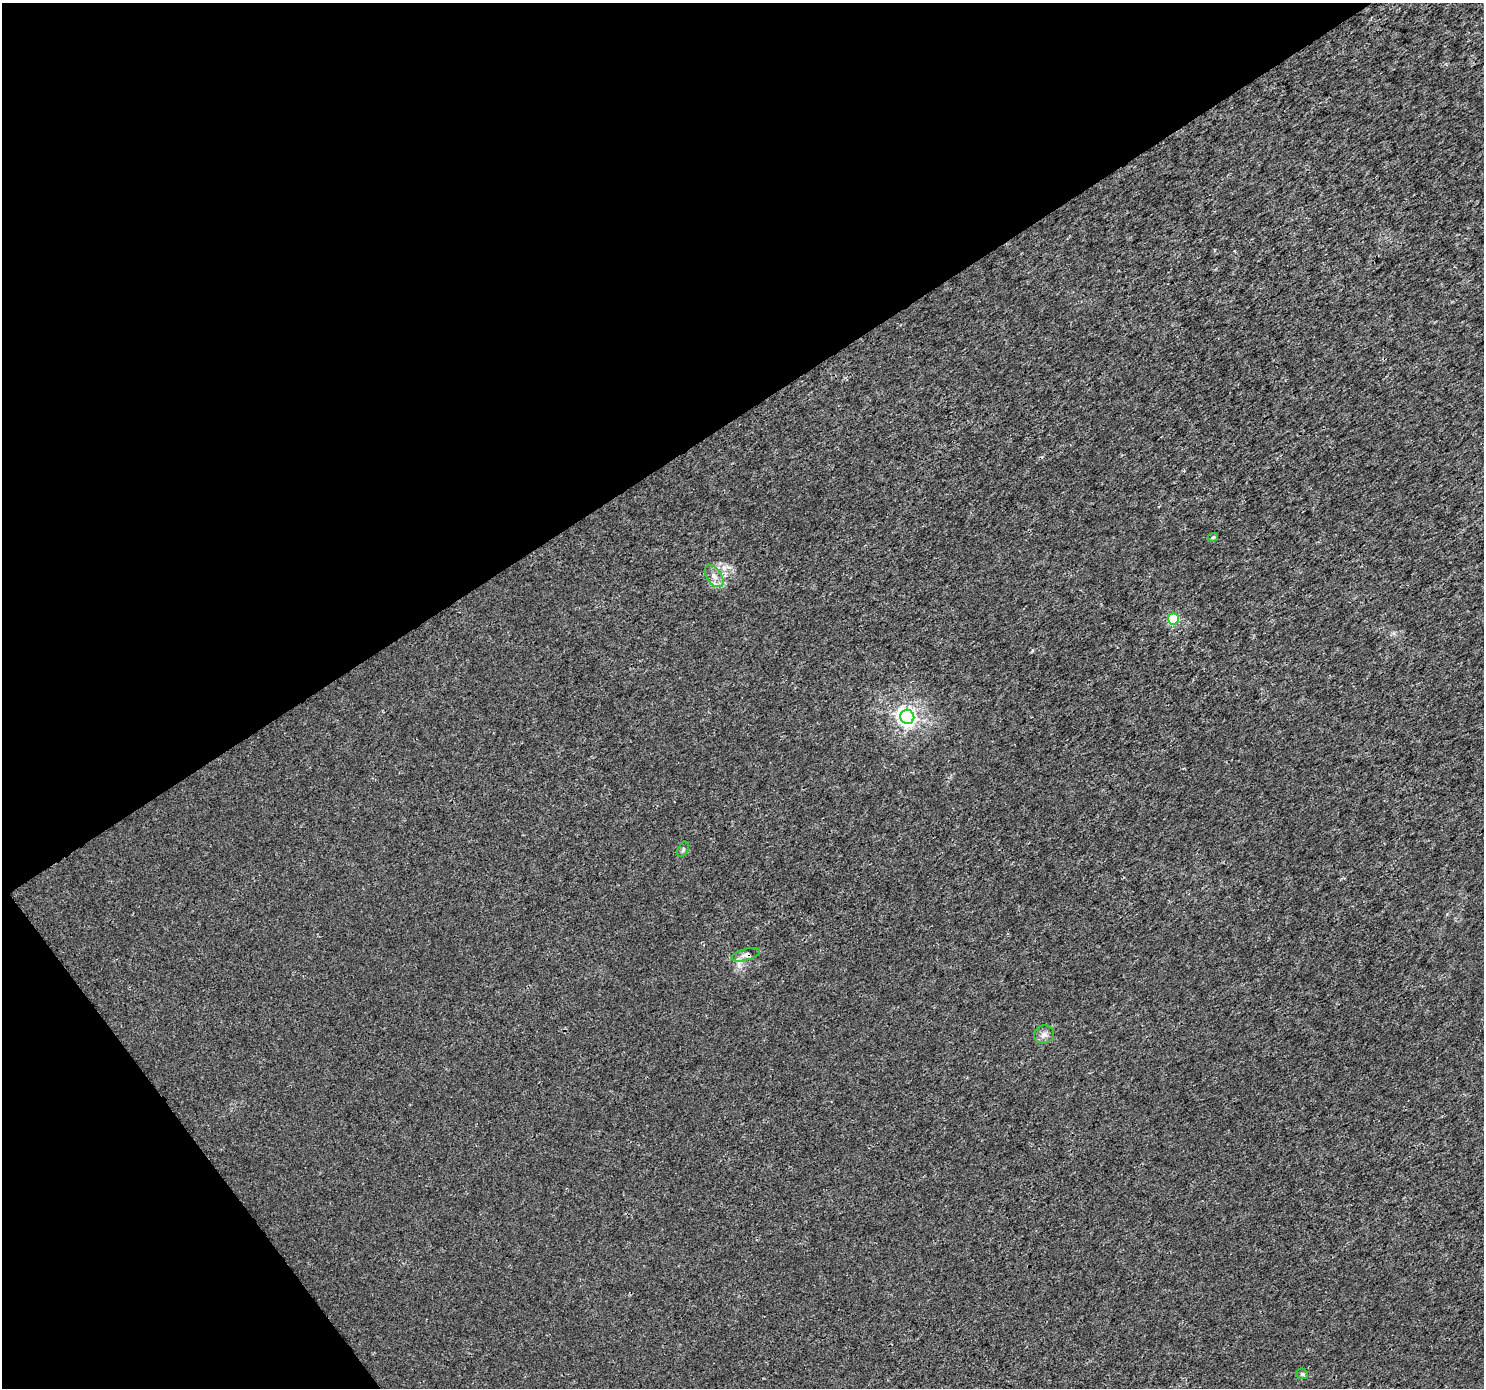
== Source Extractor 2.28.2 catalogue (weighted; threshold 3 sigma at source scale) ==
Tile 5 of 4 x 4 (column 1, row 2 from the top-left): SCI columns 6-1487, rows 2960-4345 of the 5933 x 5856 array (HDU 1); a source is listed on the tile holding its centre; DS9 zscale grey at full resolution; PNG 1486 x 1390 px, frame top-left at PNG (2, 3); each listed source drawn as its Kron ellipse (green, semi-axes under 4 px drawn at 4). Shown black and unused: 35% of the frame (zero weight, under 3 of 4 exposures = <1% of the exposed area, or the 3 px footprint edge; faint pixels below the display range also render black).
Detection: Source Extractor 2.28.2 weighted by HDU 2 'WHT'; one run over the whole footprint, this tile lists its part. Background 0.00147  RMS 0.0022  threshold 0.01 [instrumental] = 3 sigma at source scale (4.5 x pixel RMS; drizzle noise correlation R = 1.50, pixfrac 1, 0.0396/0.0396 arcsec/px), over >= 5 px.
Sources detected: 8; all 8 listed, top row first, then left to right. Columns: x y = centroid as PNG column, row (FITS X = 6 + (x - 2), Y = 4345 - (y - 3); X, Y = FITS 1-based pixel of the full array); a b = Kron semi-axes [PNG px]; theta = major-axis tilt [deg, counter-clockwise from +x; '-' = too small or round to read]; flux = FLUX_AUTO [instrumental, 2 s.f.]
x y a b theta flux
1213 537 5 4 - 0.36
714 576 12 7 -54 1.5
1173 619 5 5 - 13
907 717 7 7 - 110
683 849 8 5 65 0.47
746 955 15 5 15 1.2
1044 1034 10 9 - 1.2
1302 1374 6 5 - 0.57
Overlapping masked pixels (flux is a lower limit): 1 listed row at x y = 746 955